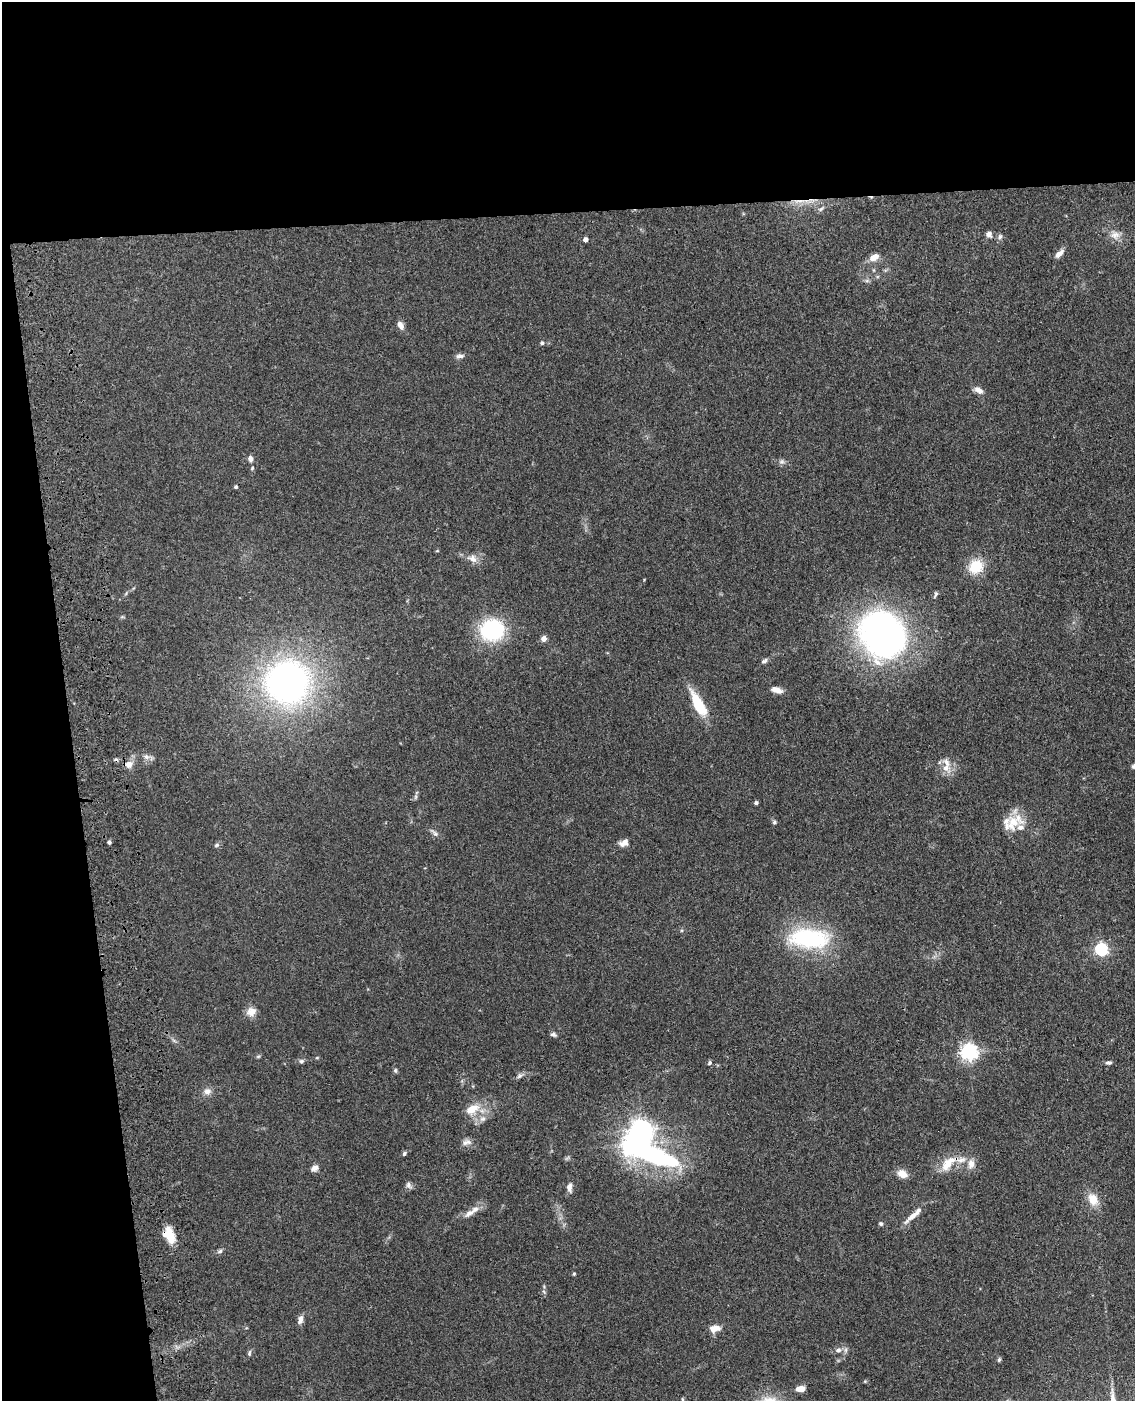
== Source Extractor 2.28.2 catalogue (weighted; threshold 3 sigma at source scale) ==
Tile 1 of 4 x 3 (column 1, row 1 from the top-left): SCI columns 119-1251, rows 3049-4447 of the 4768 x 4591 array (HDU 1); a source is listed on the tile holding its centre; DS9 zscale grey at full resolution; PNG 1137 x 1403 px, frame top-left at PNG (2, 2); no overlay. Shown black and unused: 21% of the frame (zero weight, under 3 of 4 exposures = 6% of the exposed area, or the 3 px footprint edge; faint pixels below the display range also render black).
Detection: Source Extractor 2.28.2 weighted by HDU 2 'WHT'; one run over the whole footprint, this tile lists its part. Background 0.103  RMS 0.0062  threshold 0.0278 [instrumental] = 3 sigma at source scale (4.5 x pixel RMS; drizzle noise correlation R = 1.50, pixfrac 1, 0.05/0.05 arcsec/px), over >= 5 px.
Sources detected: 82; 1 inside a brighter object's white glare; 2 cosmic-ray / hot-pixel residue — not listed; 5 inside a brighter listed object's ellipse — not listed separately; the other 74 listed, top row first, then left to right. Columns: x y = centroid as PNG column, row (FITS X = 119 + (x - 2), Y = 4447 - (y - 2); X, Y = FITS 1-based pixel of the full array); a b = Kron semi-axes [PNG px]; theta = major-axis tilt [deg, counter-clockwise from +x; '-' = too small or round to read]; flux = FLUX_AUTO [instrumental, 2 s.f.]
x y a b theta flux
821 209 7 4 45 1.2
989 234 7 6 - 2.7
1115 235 13 10 2 4.5
1000 237 7 5 68 1.5
585 240 4 4 - 2.8
1059 254 12 5 42 3.5
874 257 11 7 29 6.2
400 325 11 7 -61 3.1
542 343 5 5 - 0.96
460 356 11 5 6 2.1
979 390 13 7 -29 3.3
250 458 7 6 - 2.3
782 462 8 6 19 1.6
252 468 5 4 - 0.67
236 487 4 4 - 0.91
473 559 13 9 -25 4.4
976 567 18 16 30 14
936 594 8 4 60 1.1
492 630 24 21 8 51
882 634 53 44 -59 200
544 639 6 6 - 3.1
764 661 9 5 38 1.6
287 682 28 27 - 280
777 690 12 6 -18 4.8
698 704 30 10 -62 22
146 757 9 6 -48 2.2
129 764 9 8 - 4.1
1134 766 7 5 39 1.3
946 768 12 11 - 6.3
415 797 7 4 71 1.1
756 803 4 4 - 1.2
774 822 5 5 - 1
1011 823 29 17 16 14
435 833 14 5 -45 2
109 842 4 3 - 1.6
624 843 11 8 28 3.7
217 845 7 5 27 1.2
809 938 50 23 -3 59
1101 949 6 5 - 97
251 1012 13 11 28 4.7
553 1034 8 5 -11 1.4
969 1052 6 6 - 220
258 1056 6 4 2 0.79
317 1058 5 3 - 0.6
301 1061 7 5 14 1.3
710 1063 5 4 - 1.2
1108 1063 7 5 0 1.4
395 1070 6 5 - 0.95
519 1076 9 4 42 1.6
207 1091 10 9 - 3.4
472 1109 18 10 30 9.8
482 1119 9 7 30 2.9
466 1142 14 8 9 3.1
634 1144 33 9 -27 370
404 1154 5 4 - 1.1
948 1163 26 11 49 11
971 1164 13 9 82 4.4
315 1168 8 7 - 2.9
902 1174 13 9 -25 5.4
408 1185 9 7 -71 1.9
569 1188 11 6 -86 3.1
1093 1199 16 12 -65 8.3
469 1213 16 7 33 4.4
912 1216 25 6 41 6.1
881 1224 6 5 - 1.1
170 1237 19 8 -81 11
220 1251 8 5 30 1.3
574 1274 4 3 - 0.7
300 1319 10 6 78 3.4
715 1328 12 8 9 5.5
838 1350 7 7 - 2.3
249 1353 8 5 84 1.1
999 1360 6 5 - 0.93
801 1389 7 5 6 6.5
Isophote crosses this tile's border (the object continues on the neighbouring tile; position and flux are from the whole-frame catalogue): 1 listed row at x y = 1134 766